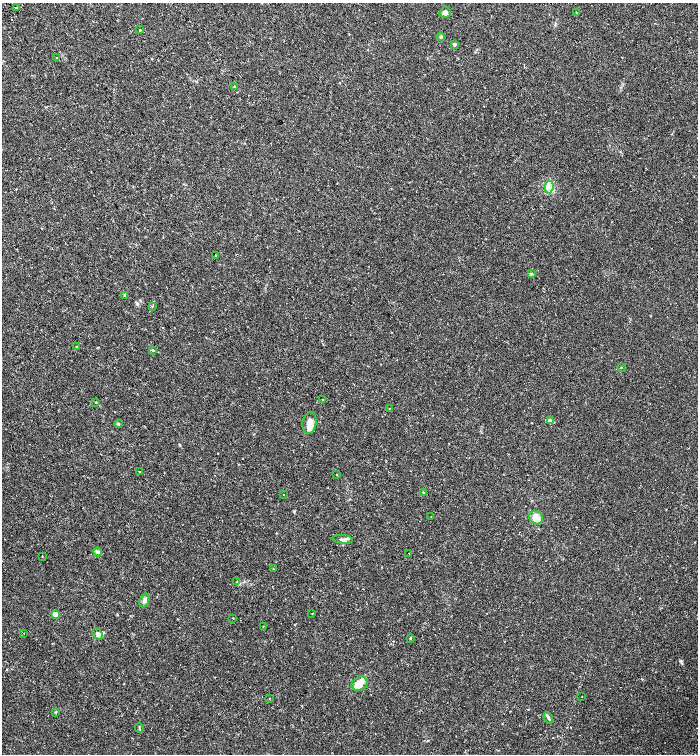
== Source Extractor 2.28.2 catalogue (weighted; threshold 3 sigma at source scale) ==
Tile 11 of 4 x 4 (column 3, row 3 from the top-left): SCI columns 3118-4508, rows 1574-3076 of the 6172 x 6159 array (HDU 1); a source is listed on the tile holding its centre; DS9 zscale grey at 2 x 2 block average (1 PNG px = mean of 2 x 2 image px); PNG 700 x 756 px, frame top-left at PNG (2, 3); each listed source drawn as its Kron ellipse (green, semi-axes under 4 px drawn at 4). Shown black and unused: <1% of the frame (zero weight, under 2 of 3 exposures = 5% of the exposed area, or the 3 px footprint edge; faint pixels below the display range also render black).
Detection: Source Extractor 2.28.2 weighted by HDU 2 'WHT'; one run over the whole footprint, this tile lists its part. Background 0.0147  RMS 0.0035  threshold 0.0157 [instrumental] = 3 sigma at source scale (4.5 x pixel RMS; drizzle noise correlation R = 1.50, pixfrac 1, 0.0396/0.0396 arcsec/px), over >= 5 px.
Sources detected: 50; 2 inside a brighter listed object's ellipse — not listed separately; the other 48 listed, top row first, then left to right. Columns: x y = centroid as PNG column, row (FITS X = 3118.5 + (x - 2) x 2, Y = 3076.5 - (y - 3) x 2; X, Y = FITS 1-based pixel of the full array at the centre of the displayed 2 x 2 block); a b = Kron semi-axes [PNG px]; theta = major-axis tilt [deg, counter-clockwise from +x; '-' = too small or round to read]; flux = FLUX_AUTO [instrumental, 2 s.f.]
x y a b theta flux
16 8 2 2 - 3.1
445 13 6 5 - 2.2
577 13 3 2 - 0.31
140 30 2 2 - 0.56
441 37 4 3 - 0.96
454 44 2 2 - 2.8
56 57 2 2 - 0.61
234 87 2 2 - 0.84
549 187 6 4 83 2.9
215 255 2 2 - 0.77
531 274 4 3 - 0.99
125 295 4 3 - 0.81
152 306 2 2 - 0.61
77 347 3 2 - 0.59
153 350 3 2 - 1.3
621 367 3 2 - 0.35
322 400 2 2 - 1.4
96 402 3 2 - 0.46
389 408 2 2 - 0.27
550 420 4 3 - 1
309 423 11 7 81 6
118 424 4 4 - 0.99
139 472 3 2 - 0.32
337 474 2 2 - 1.3
423 492 3 2 - 0.48
284 494 2 2 - 0.3
431 517 3 2 - 0.31
536 518 7 6 - 7.2
343 539 10 4 -4 2.1
97 552 4 3 - 1.7
409 553 2 2 - 1.5
42 556 2 2 - 0.49
273 569 2 2 - 0.3
237 582 3 2 - 0.62
144 600 7 5 69 3
55 614 2 2 - 11
312 614 2 2 - 0.32
233 618 2 2 - 2.5
263 626 2 2 - 0.27
24 633 2 2 - 0.37
98 634 6 4 -48 3.1
410 638 2 2 - 1.7
360 684 8 6 32 4.7
582 697 2 2 - 0.25
269 698 2 2 - 0.48
56 712 3 2 - 0.47
548 718 6 3 -60 1.3
139 728 4 2 - 0.76
Diffuse or blended objects may show on this block-average render without a row.